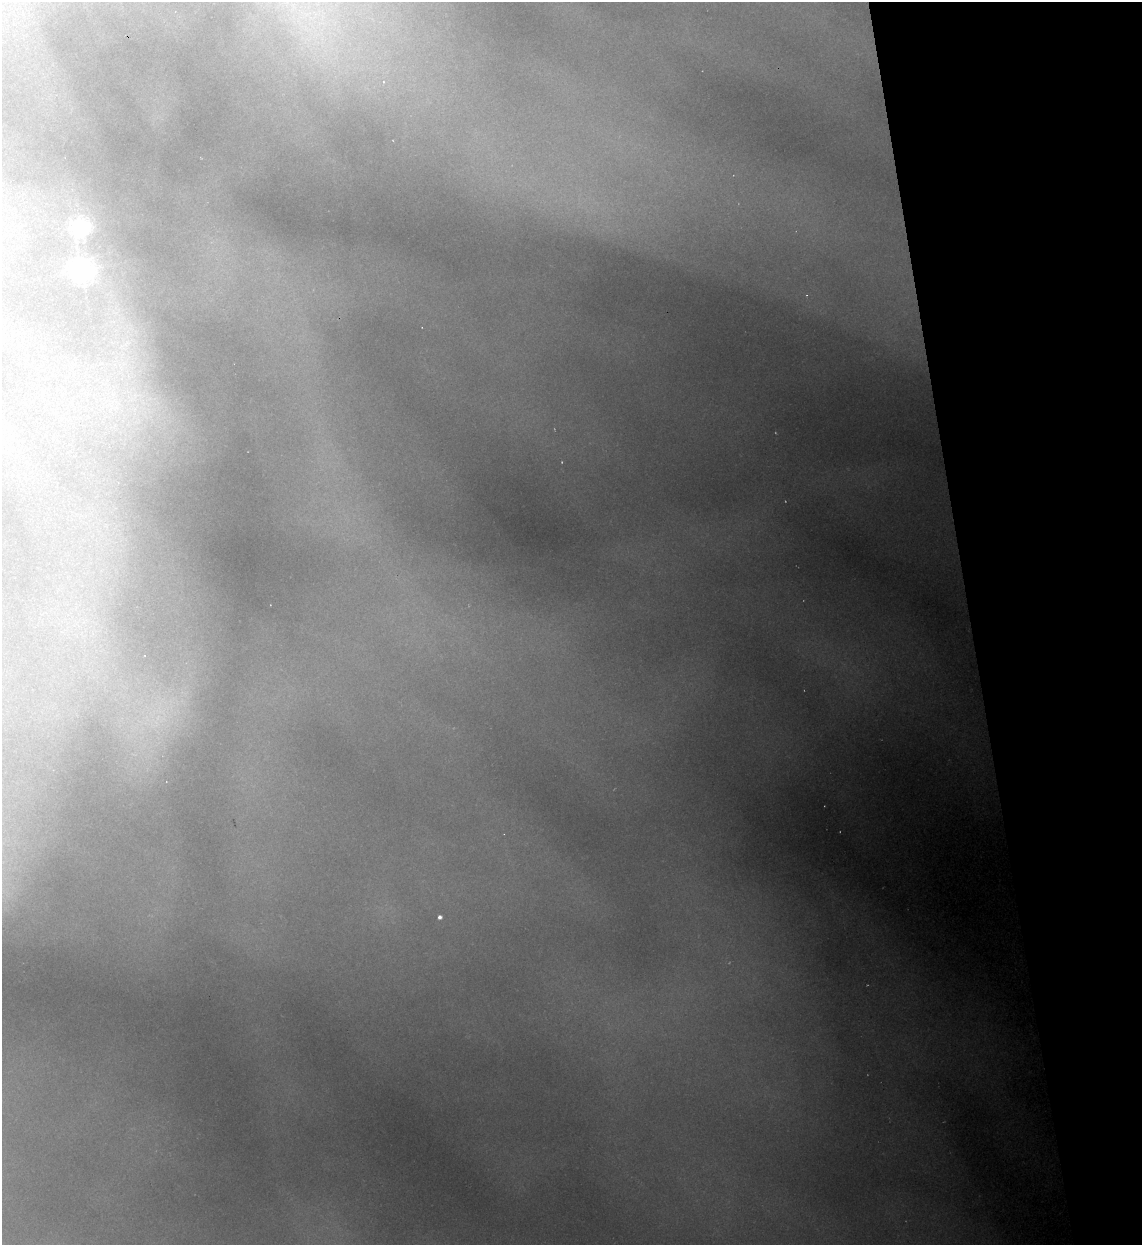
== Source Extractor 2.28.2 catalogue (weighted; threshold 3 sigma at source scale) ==
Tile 12 of 4 x 4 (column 4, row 3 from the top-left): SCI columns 3673-4812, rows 1244-2486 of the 4945 x 4971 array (HDU 1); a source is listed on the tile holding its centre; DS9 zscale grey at full resolution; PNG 1144 x 1247 px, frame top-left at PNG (2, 2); no overlay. Shown black and unused: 15% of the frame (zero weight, under 2 of 3 exposures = <1% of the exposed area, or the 3 px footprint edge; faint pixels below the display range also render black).
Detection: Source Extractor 2.28.2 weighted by HDU 2 'WHT'; one run over the whole footprint, this tile lists its part. Background 1.82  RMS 0.026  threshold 0.119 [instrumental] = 3 sigma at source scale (4.5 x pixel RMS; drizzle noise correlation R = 1.50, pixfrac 1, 0.05/0.05 arcsec/px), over >= 5 px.
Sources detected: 4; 1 too faint to see at this stretch — not listed; the other 3 listed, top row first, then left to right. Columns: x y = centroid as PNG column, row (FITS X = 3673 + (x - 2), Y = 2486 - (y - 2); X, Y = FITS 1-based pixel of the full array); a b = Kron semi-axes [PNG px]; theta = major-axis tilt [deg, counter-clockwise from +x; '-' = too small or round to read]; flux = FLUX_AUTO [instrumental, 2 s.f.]
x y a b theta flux
81 227 7 6 - 980
81 271 8 8 - 1800
440 917 4 4 - 10